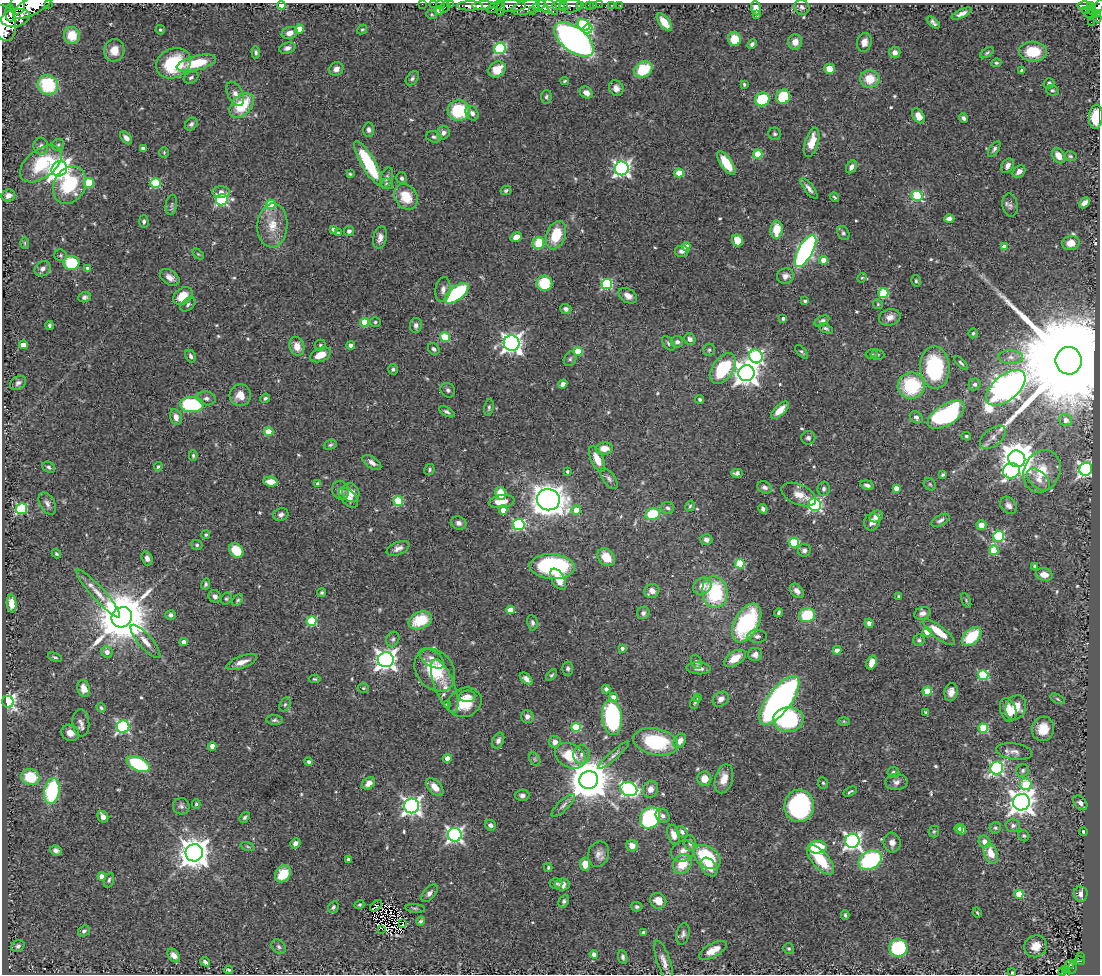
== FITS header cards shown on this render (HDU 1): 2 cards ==
NAXIS1  =                 1098
NAXIS2  =                  972

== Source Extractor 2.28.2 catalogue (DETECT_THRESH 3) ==
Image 1098 x 972 px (HDU 1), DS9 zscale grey, 1 PNG px = 1 image px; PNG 1102 x 976 px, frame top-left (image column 1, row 972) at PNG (2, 3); each listed source drawn as its Kron ellipse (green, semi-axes under 4 px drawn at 4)
Background 0.973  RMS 0.032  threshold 0.0955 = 3 sigma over >= 5 px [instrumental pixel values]
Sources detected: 588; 2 with non-positive FLUX_AUTO (blend fragments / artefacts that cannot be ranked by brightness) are neither listed nor drawn; of the other 586, the 500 brightest by FLUX_AUTO listed and drawn (86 fainter detections omitted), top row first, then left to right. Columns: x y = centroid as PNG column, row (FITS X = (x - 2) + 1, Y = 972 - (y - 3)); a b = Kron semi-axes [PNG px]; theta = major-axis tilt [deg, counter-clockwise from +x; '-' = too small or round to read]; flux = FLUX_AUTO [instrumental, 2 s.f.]
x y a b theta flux
49 3 3 2 - 42
422 4 2 2 - 9
433 4 2 2 - 12
440 4 2 2 - 12
18 5 9 7 87 2000
33 5 23 8 30 5800
281 5 4 4 - 41
451 5 3 2 - 23
563 5 4 3 - 480
580 5 3 3 - 270
589 5 4 3 - 82
594 5 2 2 - 8.1
599 5 2 2 - 10
611 5 3 2 - 5.1
620 5 3 2 - 11
1084 5 7 3 0 210
470 6 13 4 -1 1300
483 6 11 3 2 1700
510 6 16 6 0 1200
539 6 7 4 31 1800
543 6 8 4 -49 1400
559 6 6 4 3 1400
571 6 11 6 8 290
1090 6 4 3 - 160
445 7 6 3 63 78
495 7 9 4 28 670
526 7 14 7 15 1800
551 7 9 4 -60 350
802 7 8 7 - 6.5
1098 7 9 4 58 420
501 8 7 3 81 480
756 8 7 5 -82 15
439 10 4 4 - 29
1086 10 3 2 - 14
1092 10 5 3 - 93
532 11 2 2 - 71
10 13 9 5 -86 1700
432 14 5 4 - 2.8
962 14 11 4 24 9.7
1093 14 8 3 5 250
757 15 3 3 - 4.3
1097 16 6 4 -66 280
16 18 14 9 11 3400
664 22 10 5 -52 30
933 22 8 4 -42 6.4
1091 22 2 2 - 12
4 23 18 11 -78 5800
584 25 7 5 -37 210
299 29 4 4 - 40
362 29 5 4 - 2.8
588 29 5 4 - 110
160 30 5 4 - 3
290 33 8 6 17 15
72 35 8 8 - 54
574 39 23 12 -37 1200
734 39 7 6 - 41
795 42 8 7 - 19
864 42 9 7 75 13
752 44 5 4 - 5.6
287 48 8 5 17 8
500 48 6 5 - 220
114 50 11 10 - 27
256 52 6 4 -84 4.5
895 52 5 5 - 12
1033 52 14 10 -3 70
987 53 8 4 32 4
173 63 18 14 28 130
196 63 20 7 14 77
996 63 5 4 - 3
336 69 7 6 - 10
497 69 9 7 36 41
643 69 9 7 33 90
829 69 5 5 - 26
1021 70 4 4 - 4
191 77 8 5 25 6
412 78 8 5 51 5.1
870 79 10 8 0 46
565 81 4 3 - 2.9
1049 83 5 5 - 5
744 84 4 3 - 3.5
48 85 10 9 - 130
616 88 8 7 - 11
1052 90 6 5 - 4.5
586 92 7 5 -35 15
235 94 13 7 -63 15
546 97 7 5 81 4.6
783 97 7 7 - 86
762 99 7 6 - 110
242 105 14 9 47 88
459 110 11 10 - 140
472 113 8 6 -57 9.5
918 116 8 5 -59 22
1096 117 12 7 86 58
963 118 5 4 - 6.1
191 124 7 5 45 5.8
369 130 7 5 -85 6.7
443 133 7 6 - 8.7
775 134 6 6 - 4.5
434 137 8 5 -15 5.1
126 138 7 4 -49 9.5
812 142 15 6 74 42
58 145 6 6 - 4.7
41 146 8 7 - 8
143 148 4 4 - 8.1
994 149 9 4 56 5.8
164 152 5 4 - 3.1
758 154 5 4 - 97
1059 156 8 6 -53 22
1070 156 6 4 -15 3.3
368 163 25 7 -60 140
726 163 14 5 -56 62
41 164 24 14 37 110
1008 166 8 5 58 10
851 167 7 5 58 9.9
622 168 7 7 - 740
59 169 8 7 - 1700
1019 172 7 5 43 12
679 173 5 4 - 61
350 174 4 4 - 2.8
387 177 10 5 71 6.9
402 178 6 5 - 5.5
89 183 5 5 - 95
156 183 5 5 - 150
387 184 6 5 - 4.7
69 185 19 15 63 130
809 188 12 4 -51 10
506 190 5 4 - 4
221 192 9 5 0 13
8 195 7 6 - 13
917 196 5 5 - 170
406 197 13 11 -55 53
834 197 5 4 - 3.4
222 200 6 5 - 290
1084 203 6 4 45 11
271 204 5 4 - 70
171 205 10 5 81 6.2
1010 205 12 7 -82 8.5
949 218 5 4 - 9.6
144 222 6 5 - 5.6
272 225 22 15 86 48
333 229 4 4 - 9.1
776 230 9 6 88 44
349 231 5 5 - 6.4
338 233 3 3 - 3.3
843 233 7 5 -62 5.4
556 235 15 9 69 72
380 237 11 6 77 13
516 237 6 4 36 20
737 240 6 5 - 38
25 243 6 4 -89 3.1
538 243 6 5 - 61
1071 243 9 7 9 25
686 247 4 4 - 30
1005 247 4 4 - 28
681 251 7 5 2 9.1
805 251 18 7 61 610
198 254 6 4 -44 3.1
61 255 6 5 - 3.8
824 260 4 4 - 28
71 263 8 7 - 110
88 268 4 3 - 7.7
43 269 8 7 - 10
785 276 8 7 - 12
170 277 11 7 -35 14
862 278 5 4 - 2.7
916 281 6 4 -76 3.7
544 283 8 7 - 84
607 284 5 5 - 230
443 289 12 7 81 13
457 293 14 7 38 210
883 293 5 5 - 140
183 296 11 7 37 39
628 296 10 7 -30 14
84 297 6 5 - 6
805 301 4 3 - 4.3
188 304 8 5 40 5.5
878 304 5 4 - 2.8
566 309 6 5 - 6.4
890 317 11 8 14 17
783 318 3 3 - 5
822 321 8 5 29 5.8
365 322 4 4 - 64
375 322 5 4 - 3.2
49 325 4 3 - 4.3
416 325 7 6 - 8.1
826 328 8 4 -26 4.2
973 333 5 4 - 3.4
445 337 5 4 - 110
690 339 6 5 - 7.7
677 342 6 6 - 8.5
511 343 8 7 - 1100
668 343 8 5 -53 4.3
23 345 4 4 - 34
320 345 5 5 - 3.6
351 345 4 4 - 15
297 346 9 7 -72 25
434 349 6 5 - 5.8
709 350 6 5 - 4.5
578 351 4 4 - 76
802 352 8 4 -47 3.7
872 354 6 4 17 3
321 355 11 6 24 32
877 355 7 5 -1 3.7
191 356 7 5 -62 6.7
756 356 7 6 - 480
1011 357 12 6 0 13
570 359 7 6 - 5.9
1069 361 14 13 - 110000
961 363 8 3 -45 3.6
935 367 21 15 -87 200
723 368 17 10 55 130
393 369 5 4 - 4
746 373 8 8 - 2300
18 383 9 6 33 7.7
563 384 4 4 - 8.7
975 384 6 5 - 5.7
911 386 13 13 - 140
1006 388 23 12 40 2800
448 390 8 6 -44 5.8
240 395 11 10 - 26
206 398 9 7 -10 8.7
265 398 5 4 - 4.1
700 399 4 4 - 3.5
192 405 12 7 -2 210
489 407 8 4 82 4.3
780 410 11 5 43 28
447 412 8 4 -29 5.6
946 415 20 10 32 360
176 417 8 6 -75 15
916 417 7 5 -42 6
1066 420 6 6 - 18
269 431 5 4 - 52
966 436 5 3 - 3.1
993 437 15 8 39 15
808 438 7 7 - 6.8
330 445 6 4 20 3.8
604 448 8 6 2 24
193 456 5 4 - 3.6
597 459 14 6 -66 27
1017 459 8 8 - 4200
372 463 11 5 -34 11
49 467 7 5 -30 4.6
158 467 5 4 - 3.9
1086 469 7 6 - 600
429 470 6 5 - 4
567 471 3 3 - 3.1
1011 471 8 7 - 270
1042 471 22 18 65 60
737 473 6 4 1 6.2
943 475 4 3 - 3.6
609 479 12 6 -54 8
1039 480 14 8 -43 17
271 482 7 5 -5 24
318 484 4 4 - 8.8
930 484 7 5 -45 3.6
867 485 7 4 -15 7.9
764 487 8 5 -24 8.1
896 488 4 4 - 19
824 489 7 6 - 6.7
340 490 9 8 - 13
351 492 9 8 - 22
500 493 6 5 - 44
799 495 18 10 -23 25
348 498 12 6 -47 15
548 500 11 10 - 2700
398 501 5 5 - 110
502 502 13 6 8 34
47 503 12 7 -60 9.9
815 505 6 6 - 420
1009 505 9 7 -50 9.9
690 506 5 4 - 3.2
668 508 6 6 - 5.4
22 509 5 5 - 200
763 509 5 3 - 5.6
503 510 4 4 - 18
576 510 5 4 - 25
653 514 7 6 - 75
281 515 8 6 25 8.3
876 517 7 5 30 14
940 520 10 5 30 7.5
872 522 9 8 - 12
459 523 8 6 -21 8.8
519 525 6 5 - 220
981 525 5 5 - 20
206 534 5 4 - 2.9
999 536 5 5 - 210
706 540 6 5 - 8.8
794 542 5 5 - 150
197 545 5 5 - 3.8
398 548 12 6 23 10
236 550 8 6 -49 58
804 550 6 6 - 6.9
994 550 5 4 - 84
56 554 5 3 - 3.5
606 557 10 7 -48 35
147 558 7 5 -72 10
740 564 5 4 - 120
1035 566 4 4 - 3.5
552 567 22 12 -3 270
1044 574 8 6 -15 20
558 579 11 6 -61 27
206 584 6 4 73 4.5
702 586 10 8 32 21
652 591 7 6 - 16
797 591 8 6 -48 11
715 592 16 12 -79 160
322 593 4 3 - 3.6
98 594 31 6 -48 30
215 596 6 6 - 9.6
898 596 4 4 - 2.9
226 599 6 5 - 3.5
238 600 7 4 51 3.7
966 600 8 4 -64 3
11 603 9 5 -85 19
511 610 4 4 - 33
643 613 6 6 - 6.9
778 613 4 3 - 4.5
922 613 8 6 20 9.4
171 615 5 5 - 7.4
807 615 8 7 - 81
122 617 10 9 - 14000
420 620 12 8 23 76
312 621 5 5 - 130
532 623 8 5 -80 5.9
747 623 21 12 61 240
869 623 5 4 - 7
927 632 4 4 - 58
939 632 19 6 -37 49
757 636 10 6 -2 7.6
972 636 11 7 43 92
393 639 8 6 63 5.4
919 640 6 5 - 4.4
145 641 21 7 -49 20
184 642 4 4 - 18
622 648 4 4 - 5.7
837 650 4 4 - 13
107 652 6 5 - 13
755 654 7 6 - 11
55 657 7 4 -18 3.8
432 658 14 7 -34 15
735 658 12 7 32 34
386 660 8 7 - 1400
242 662 16 6 20 19
696 662 7 5 -69 5.6
872 662 7 5 69 23
568 668 7 5 -86 5.2
699 668 12 6 -4 13
435 670 23 18 -51 100
552 675 7 4 45 3.6
983 675 5 5 - 150
315 679 6 4 0 2.8
526 679 8 4 -42 10
445 686 28 10 -69 33
84 688 8 6 -76 21
363 688 5 4 - 3
606 689 4 4 - 9.7
927 691 5 4 - 76
951 692 9 6 79 14
467 696 8 5 2 14
613 697 4 4 - 27
698 698 4 3 - 3.3
721 699 8 6 39 13
1058 699 8 4 -28 3.4
779 700 29 12 53 790
8 702 6 5 - 640
465 702 17 14 23 63
695 702 7 3 64 3.2
285 704 7 5 63 4.6
447 705 4 3 - 4.1
1016 707 12 10 70 35
101 708 5 4 - 3.1
1008 710 12 8 -72 37
926 712 4 3 - 3.6
527 716 6 6 - 10
612 717 18 10 -83 320
275 720 8 5 -3 5
788 720 15 12 3 190
844 721 6 4 -2 2.9
81 723 13 8 -85 11
123 727 6 6 - 330
576 727 5 4 - 120
983 728 5 4 - 120
1043 729 12 11 - 34
70 733 9 8 - 16
498 740 8 5 66 7.2
680 741 8 5 56 15
555 742 6 6 - 14
656 742 23 13 -12 140
212 746 4 4 - 28
1014 751 18 8 -8 15
581 755 9 8 - 12
613 755 20 4 42 9.7
570 756 16 11 -27 64
447 758 4 4 - 16
535 759 7 5 -60 4
309 762 4 4 - 6.5
138 764 12 6 -26 150
997 768 7 6 - 370
1023 771 6 6 - 4.9
893 773 6 5 - 6.3
30 777 9 8 - 82
704 779 7 7 - 23
724 779 15 9 75 25
589 780 9 9 - 8400
896 782 11 8 4 11
369 783 7 5 41 18
823 783 5 5 - 3.3
1026 784 6 5 - 110
435 787 11 6 -46 25
629 789 9 7 -22 360
650 789 8 7 - 14
52 791 13 7 81 190
850 792 7 3 28 3.2
522 795 7 5 1 7.5
1021 802 8 8 - 2100
1080 803 8 6 -50 9.4
196 804 4 3 - 3
563 805 15 5 44 8.6
181 806 8 8 - 6.7
412 806 7 7 - 900
799 806 16 15 - 390
663 816 7 6 - 8
103 817 6 5 - 12
245 817 6 4 51 4.6
650 818 11 9 55 280
490 825 6 5 - 6.8
1013 825 7 6 - 7.6
959 828 4 4 - 24
995 828 6 5 - 4.2
962 830 5 3 - 30
934 831 6 5 - 3.4
682 832 6 4 -50 5.6
1083 832 4 3 - 3.3
455 835 7 7 - 660
674 835 10 6 -72 16
1024 836 6 5 - 3.8
852 841 7 7 - 760
985 842 6 5 - 16
295 843 5 4 - 10
690 843 8 6 -78 8.1
892 843 10 8 -83 14
632 846 6 5 - 20
248 847 7 3 -19 2.9
817 847 9 6 4 100
56 850 6 5 - 6.8
683 851 12 10 25 16
194 853 9 8 - 3600
599 854 13 10 70 14
991 854 10 6 -67 33
707 857 15 10 -35 160
348 860 4 4 - 4.7
821 860 18 8 -48 79
870 860 12 9 29 240
585 864 6 5 - 20
682 864 11 8 53 47
548 867 4 3 - 3.1
709 867 10 7 -55 28
283 874 9 7 54 59
102 876 4 4 - 25
109 880 8 4 75 4.5
556 883 6 5 - 4.1
562 885 7 6 - 15
429 893 10 6 51 8.6
1019 894 4 4 - 73
1081 894 7 6 - 15
564 901 6 5 - 5.2
658 901 8 7 - 28
359 905 5 4 - 3.2
376 906 7 3 42 4.5
333 907 6 5 - 5
637 907 5 4 - 5.1
415 908 10 4 -5 3.9
977 913 5 3 - 2.8
845 915 5 3 - 3.2
421 921 5 4 - 4.3
403 923 3 2 - 3
382 929 4 2 - 3
84 931 6 5 - 5.3
644 933 4 3 - 10
683 934 11 6 78 7.5
18 946 7 5 34 5
1036 946 12 10 35 30
279 947 8 6 -46 6
898 948 9 8 - 160
789 949 6 5 - 3.6
713 950 15 6 28 25
594 954 4 4 - 14
174 955 8 5 -50 13
1081 956 3 2 - 10
623 957 7 4 -79 4.9
1080 960 5 4 - 71
664 961 22 6 -72 17
205 962 5 3 - 6.2
1070 965 5 3 - 19
1072 968 6 4 80 65
1066 969 3 3 - 6.1
228 970 4 3 - 3.5
1012 972 4 3 - 2.9
1063 972 4 2 - 10
1065 974 3 2 - 26
At the frame edge (FLAGS 8, measured only in part): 13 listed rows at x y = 49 3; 422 4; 433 4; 440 4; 18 5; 33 5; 281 5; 445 7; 1098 7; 4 23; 1096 117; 1012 972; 1065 974
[86 fainter detections neither listed nor drawn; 2 non-positive-flux detections neither listed nor drawn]